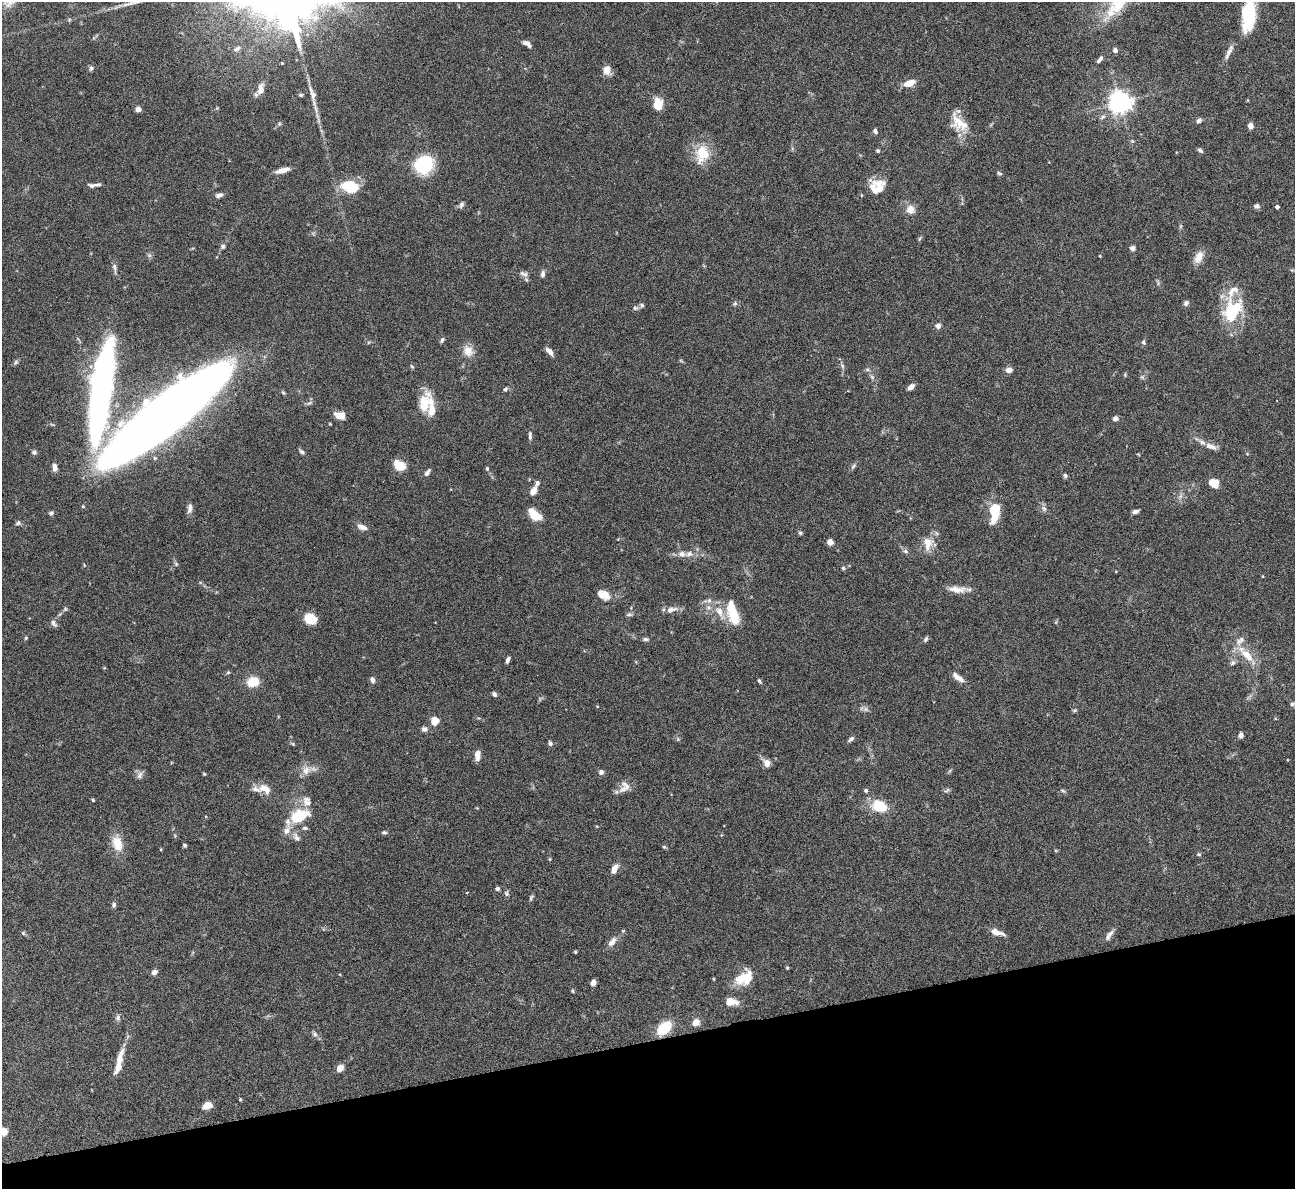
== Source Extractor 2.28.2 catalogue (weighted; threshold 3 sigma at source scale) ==
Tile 14 of 4 x 4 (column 2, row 4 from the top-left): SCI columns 1295-2587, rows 263-1449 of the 5172 x 5153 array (HDU 1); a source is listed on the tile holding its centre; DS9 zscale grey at full resolution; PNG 1297 x 1191 px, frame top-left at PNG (2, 2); no overlay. Shown black and unused: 12% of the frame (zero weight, under 4 of 8 exposures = <1% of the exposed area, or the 3 px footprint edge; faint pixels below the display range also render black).
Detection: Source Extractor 2.28.2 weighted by HDU 2 'WHT'; one run over the whole footprint, this tile lists its part. Background 0.0647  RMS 0.0025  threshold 0.0101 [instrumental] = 3 sigma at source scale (4.09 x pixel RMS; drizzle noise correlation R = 1.36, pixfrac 0.8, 0.05/0.05 arcsec/px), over >= 5 px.
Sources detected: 188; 1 too faint to see at this stretch — not listed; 14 inside a brighter listed object's ellipse — not listed separately; the other 173 listed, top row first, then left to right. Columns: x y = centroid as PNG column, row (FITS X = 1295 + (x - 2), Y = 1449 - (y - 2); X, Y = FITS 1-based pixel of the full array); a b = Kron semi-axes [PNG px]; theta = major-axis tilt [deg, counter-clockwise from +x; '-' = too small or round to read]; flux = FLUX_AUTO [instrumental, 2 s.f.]
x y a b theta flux
1120 3 49 16 46 10
1249 15 38 15 84 13
527 44 11 5 -33 1
237 49 11 6 24 0.75
1115 50 7 6 - 0.67
1229 52 22 5 64 1.4
1099 60 11 5 50 0.81
91 68 7 5 74 0.49
607 70 12 10 -72 1.6
909 83 12 7 20 2.8
261 89 14 8 81 1.8
301 95 5 4 - 0.32
313 95 36 7 -77 2.7
1120 102 7 7 - 180
658 104 11 9 84 4.6
217 108 5 4 - 0.22
138 109 4 4 - 2.2
1199 120 6 5 - 0.69
959 122 25 17 -65 4.9
1250 126 5 5 - 1.4
875 131 7 5 -67 0.54
1132 141 6 4 19 0.33
1200 150 7 5 -39 0.51
878 151 5 5 - 0.38
702 154 24 16 78 6.2
424 165 17 15 27 15
282 170 15 5 16 2.1
999 173 7 4 -20 0.34
92 186 9 5 -12 0.65
350 186 17 11 -15 7.7
879 189 26 13 75 3.2
219 195 9 5 16 0.86
461 205 9 5 63 0.61
1257 206 7 6 - 0.68
1277 207 4 4 - 0.76
910 209 10 10 - 2
919 239 7 3 71 0.3
223 246 7 6 - 0.47
1132 248 7 6 - 0.7
1100 256 4 3 - 0.17
1198 257 18 10 65 2.1
114 268 14 5 -81 0.84
524 274 13 6 -18 0.93
543 274 9 6 81 0.72
1186 303 8 6 52 0.57
735 304 7 5 68 0.42
642 305 6 5 - 0.43
635 308 7 6 - 0.52
1232 311 28 19 64 13
938 326 7 7 - 0.79
442 340 7 4 59 0.45
1143 342 7 5 -90 0.41
468 351 15 12 -53 2.4
549 351 10 5 -45 1.3
681 361 6 4 -20 0.26
16 362 8 5 50 0.44
412 366 6 3 -45 0.27
842 366 7 5 -60 0.47
867 369 6 5 - 0.4
1009 370 7 6 - 1.2
872 377 7 4 -45 0.49
1142 377 6 5 - 0.39
911 387 8 5 42 1.1
505 389 6 5 - 0.48
101 392 85 16 82 120
424 403 23 15 65 6
166 414 111 24 38 470
340 415 11 8 -13 2.3
1115 418 6 6 - 0.7
330 424 5 3 - 0.17
530 435 12 4 -88 0.63
1211 446 16 7 -18 1.6
301 451 8 5 -33 0.54
34 452 6 6 - 0.52
399 465 13 9 -36 3.2
853 466 10 5 52 0.52
55 467 9 6 -87 1.2
487 468 5 4 - 0.3
427 472 10 4 54 0.76
1065 475 6 5 - 0.43
1214 483 9 7 -34 3.2
533 491 10 6 62 1.6
190 508 14 6 85 1
1044 508 8 6 -46 0.69
995 512 23 10 81 5.9
1135 512 6 4 20 0.81
51 513 7 5 19 0.47
534 515 15 9 -40 3.8
18 523 7 6 - 0.49
362 527 14 7 -18 1.2
800 533 5 5 - 0.36
830 542 5 5 - 1.7
927 542 16 13 -6 2.7
905 551 7 6 - 0.52
689 554 9 7 4 1.1
176 564 6 6 - 0.38
843 568 5 4 - 0.37
957 589 24 8 -3 2.4
604 595 16 10 -27 2.5
65 609 6 5 - 0.35
671 610 18 7 14 1.4
720 612 24 9 -59 3.2
629 614 9 5 4 0.46
733 614 27 11 -73 7
310 619 11 9 -25 5.2
54 623 10 6 -55 0.72
26 638 5 4 - 0.25
646 639 8 5 -1 0.45
926 639 8 4 59 0.44
1247 655 26 9 -47 4.5
508 660 7 4 68 0.71
1233 663 8 6 51 0.65
228 672 5 5 - 0.3
958 677 15 6 -37 1.7
372 680 7 5 -63 0.78
759 681 6 3 -56 0.38
253 682 11 9 13 4.9
494 694 5 5 - 0.61
1292 704 8 6 15 0.58
1074 710 6 4 29 0.3
435 721 10 8 59 2.5
424 729 7 7 - 0.67
1241 735 6 5 - 0.81
851 739 9 4 37 0.63
550 743 6 5 - 0.54
477 755 11 6 88 1.8
767 763 10 8 -71 1.4
306 770 14 11 67 2
601 772 6 6 - 0.73
204 774 4 4 - 0.24
139 775 11 6 64 0.83
265 789 16 9 -23 2.6
623 789 16 9 27 1.8
866 790 5 5 - 0.43
947 790 9 4 37 0.41
1063 791 8 4 -35 0.36
93 800 4 4 - 0.25
879 806 13 10 -19 7.2
299 816 22 14 23 8.8
286 831 15 9 54 1.9
384 832 6 5 - 0.44
296 837 13 7 -63 1.1
117 844 21 13 -73 3.7
185 845 4 3 - 0.51
664 847 5 5 - 0.28
1199 854 6 4 -21 0.33
550 859 5 3 - 0.22
614 869 11 6 60 1.6
497 889 5 5 - 0.53
506 893 8 5 -62 0.48
531 897 8 4 53 0.36
114 905 6 5 - 0.56
996 932 15 6 -17 2.1
23 933 6 5 - 0.32
1109 935 16 6 54 1.1
612 942 14 8 52 1.4
575 952 4 3 - 0.25
787 968 4 3 - 0.27
154 972 7 6 - 0.92
744 978 21 14 30 5.6
714 979 5 3 - 0.17
593 983 6 4 74 1.1
572 991 5 3 - 0.24
731 1002 14 8 -5 2.5
118 1017 9 7 81 0.65
696 1022 7 6 - 2
664 1028 15 9 43 7.8
315 1034 7 6 - 0.57
119 1059 28 8 74 3.1
340 1068 8 6 51 1.5
240 1099 4 4 - 0.2
207 1106 9 6 20 2.5
4 1131 9 7 -69 1.7
Isophote crosses this tile's border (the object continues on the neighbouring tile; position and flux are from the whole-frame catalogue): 4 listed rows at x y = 1120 3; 1249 15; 1292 704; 4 1131